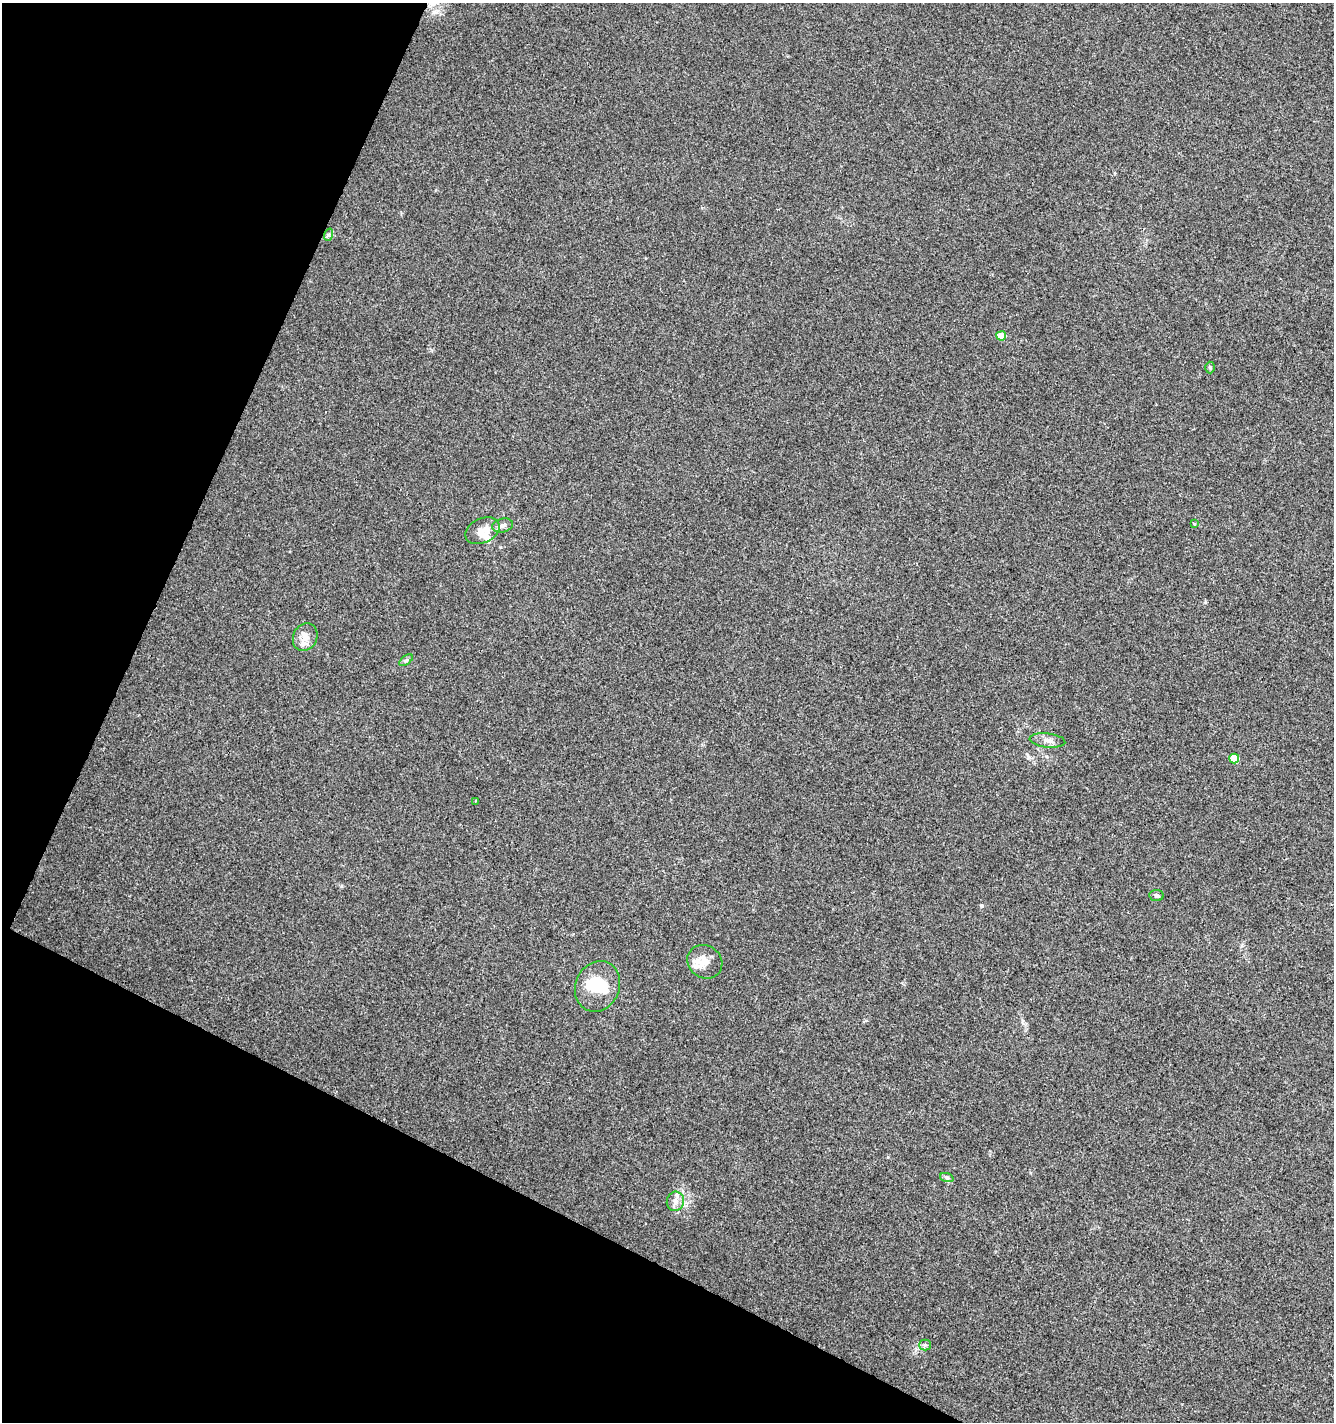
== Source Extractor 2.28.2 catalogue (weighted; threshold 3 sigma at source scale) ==
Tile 9 of 4 x 4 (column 1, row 3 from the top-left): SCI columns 204-1535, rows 1429-2848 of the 5801 x 5691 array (HDU 1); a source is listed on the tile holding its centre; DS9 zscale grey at full resolution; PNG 1336 x 1424 px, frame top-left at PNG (2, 3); each listed source drawn as its Kron ellipse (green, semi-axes under 4 px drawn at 4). Shown black and unused: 23% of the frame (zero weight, under 3 of 4 exposures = <1% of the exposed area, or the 3 px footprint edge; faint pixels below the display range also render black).
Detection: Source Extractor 2.28.2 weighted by HDU 2 'WHT'; one run over the whole footprint, this tile lists its part. Background 0.00456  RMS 0.0031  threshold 0.0139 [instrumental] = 3 sigma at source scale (4.5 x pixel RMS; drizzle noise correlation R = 1.50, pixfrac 1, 0.0396/0.0396 arcsec/px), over >= 5 px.
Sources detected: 21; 1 inside a brighter object's white glare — neither listed nor drawn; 3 inside a brighter listed object's ellipse — not listed separately; the other 17 listed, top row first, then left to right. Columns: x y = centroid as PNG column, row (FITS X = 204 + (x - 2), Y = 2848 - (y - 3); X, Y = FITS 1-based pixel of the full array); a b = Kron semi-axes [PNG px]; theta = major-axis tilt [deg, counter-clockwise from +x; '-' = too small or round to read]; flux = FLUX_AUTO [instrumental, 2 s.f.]
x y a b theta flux
328 235 6 4 70 0.56
1001 336 5 4 - 4.8
1210 367 6 5 - 0.45
1194 524 3 3 - 0.36
503 525 10 7 14 1.3
482 531 18 12 25 3.5
305 637 14 12 63 2.9
406 660 8 4 36 0.58
1047 740 18 7 -6 1.8
1234 758 5 5 - 6.4
475 801 3 2 - 0.38
1157 895 7 5 -8 0.88
705 962 18 16 -35 4.4
598 986 26 22 67 8.6
947 1178 7 4 -19 0.65
675 1201 9 8 - 1.8
925 1345 5 5 - 0.58
Unlisted compact peaks at least as high as the median listed source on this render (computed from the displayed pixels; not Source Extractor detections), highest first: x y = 982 906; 1205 602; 341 886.